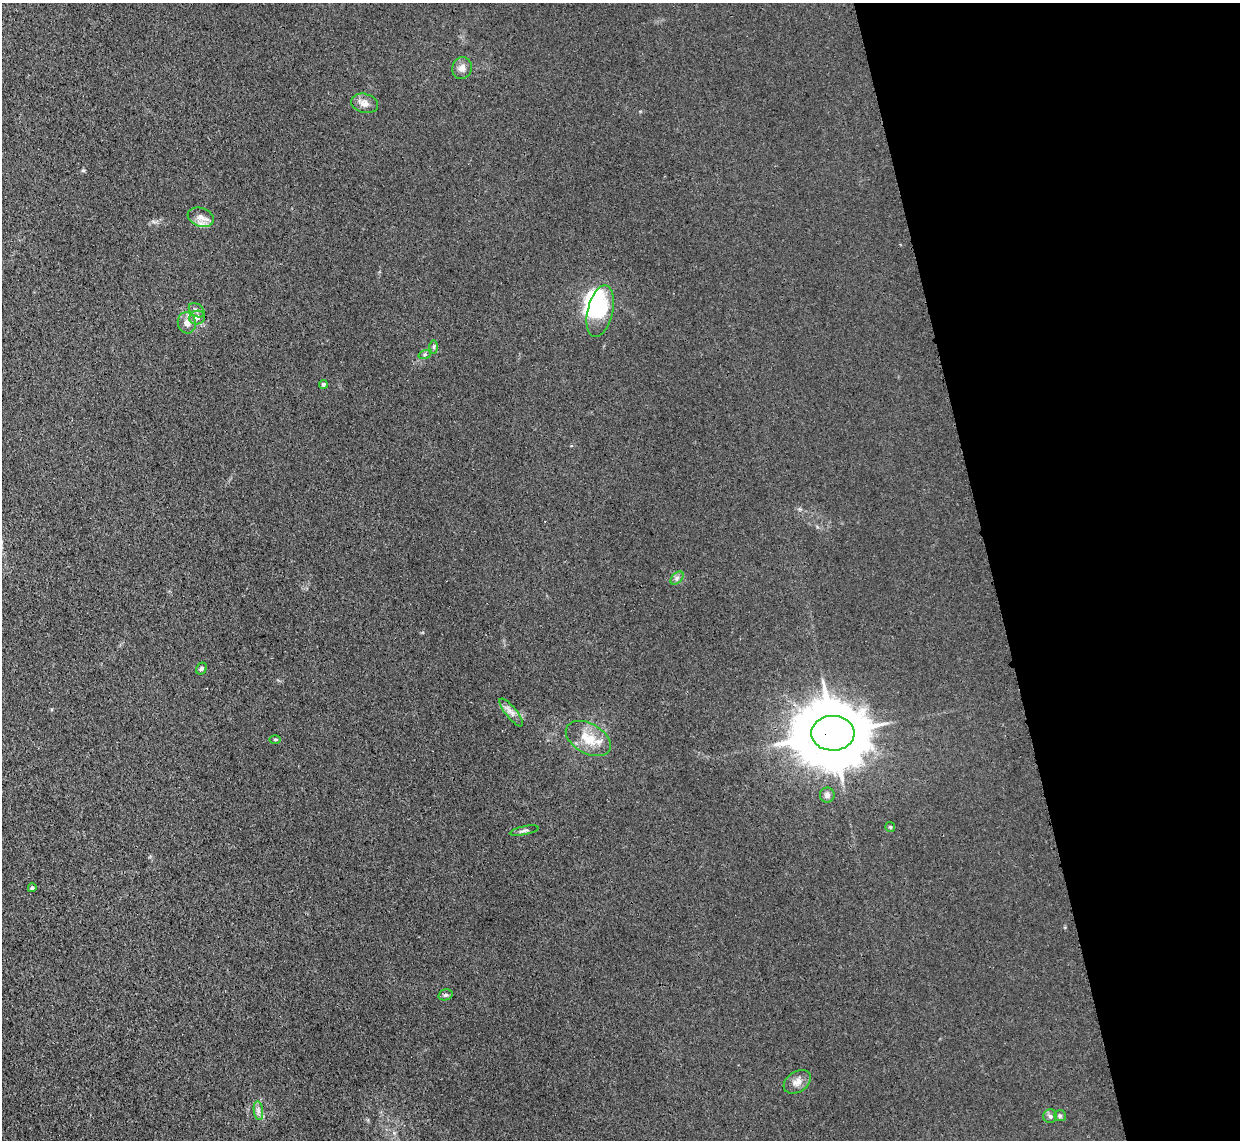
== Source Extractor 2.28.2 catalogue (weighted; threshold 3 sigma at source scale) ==
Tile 12 of 4 x 4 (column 4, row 3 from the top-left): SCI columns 3739-4976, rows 1293-2430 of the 5002 x 4979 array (HDU 1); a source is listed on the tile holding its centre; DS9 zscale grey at full resolution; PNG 1242 x 1142 px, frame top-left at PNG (2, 3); each listed source drawn as its Kron ellipse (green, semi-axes under 4 px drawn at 4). Shown black and unused: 20% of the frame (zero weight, under 3 of 4 exposures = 3% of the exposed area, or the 3 px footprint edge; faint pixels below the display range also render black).
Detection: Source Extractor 2.28.2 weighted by HDU 2 'WHT'; one run over the whole footprint, this tile lists its part. Background 0.0232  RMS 0.004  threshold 0.018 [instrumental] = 3 sigma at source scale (4.5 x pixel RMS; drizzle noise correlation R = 1.50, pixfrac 1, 0.05/0.05 arcsec/px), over >= 5 px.
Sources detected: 28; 3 inside a brighter object's white glare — neither listed nor drawn; the other 25 listed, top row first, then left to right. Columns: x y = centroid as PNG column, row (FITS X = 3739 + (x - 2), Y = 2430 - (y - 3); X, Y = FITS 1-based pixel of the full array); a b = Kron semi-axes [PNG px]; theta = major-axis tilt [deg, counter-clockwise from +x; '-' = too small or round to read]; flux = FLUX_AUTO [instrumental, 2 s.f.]
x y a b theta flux
462 68 11 9 71 2.5
365 103 13 9 -14 2.6
201 217 13 9 -19 3
197 310 9 6 -39 1.1
600 311 26 12 76 16
197 318 8 6 19 1.5
187 323 10 9 - 2.9
434 347 6 4 -90 0.62
425 354 6 4 19 0.55
323 384 4 4 - 0.91
677 578 8 5 45 0.98
201 669 6 5 - 0.71
511 712 17 5 -51 2.2
833 733 22 17 0 3400
588 738 24 15 -29 8.6
275 739 5 3 - 0.43
827 795 7 7 - 1.5
890 827 5 5 - 0.58
524 831 14 3 11 0.88
32 888 4 4 - 0.83
445 995 7 5 14 0.81
797 1082 15 10 33 2.9
258 1111 9 4 -82 1.4
1050 1116 7 6 - 1
1060 1116 6 5 - 0.68
Overlapping masked pixels (flux is a lower limit): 1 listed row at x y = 833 733